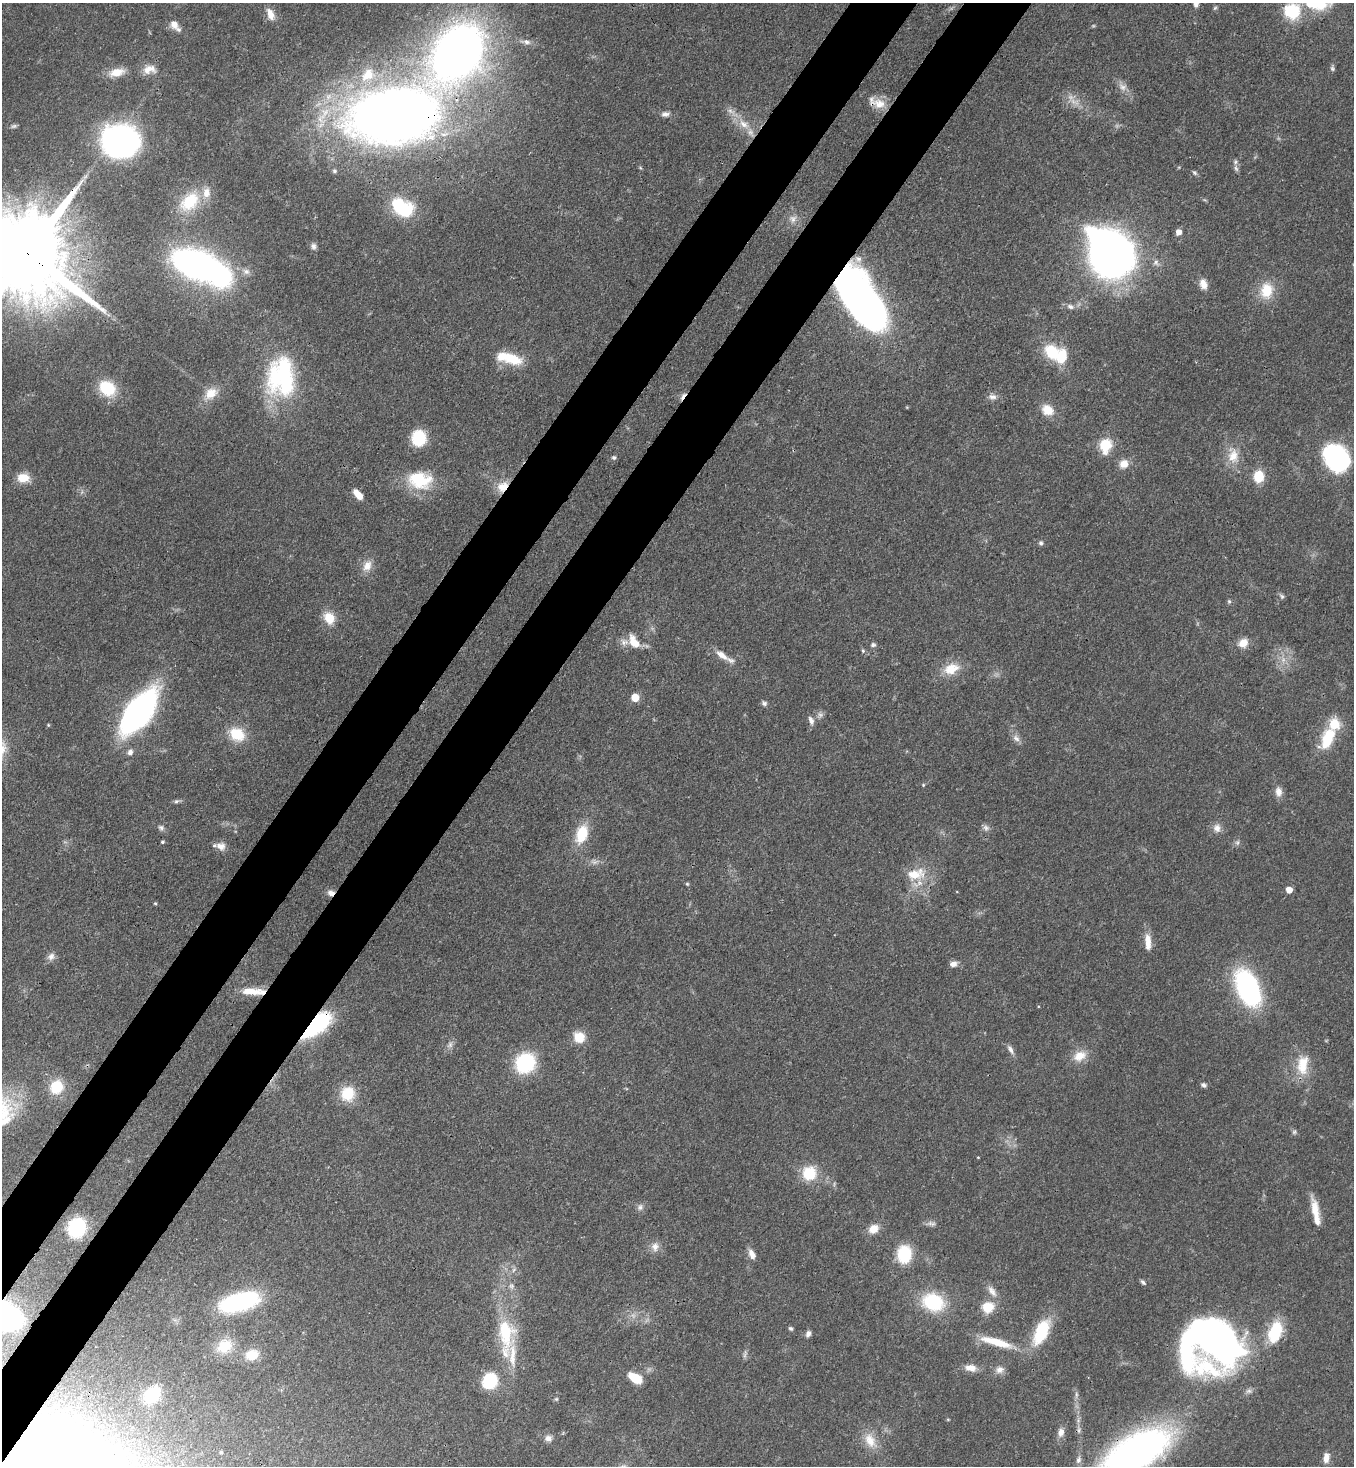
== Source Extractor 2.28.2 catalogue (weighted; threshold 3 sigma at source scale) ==
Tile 7 of 4 x 4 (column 3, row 2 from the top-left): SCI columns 3070-4421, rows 2990-4453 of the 5999 x 5977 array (HDU 1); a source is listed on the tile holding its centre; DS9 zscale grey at full resolution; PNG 1356 x 1468 px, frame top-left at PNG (2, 3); no overlay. Shown black and unused: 9% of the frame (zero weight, under 3 of 4 exposures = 7% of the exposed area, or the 3 px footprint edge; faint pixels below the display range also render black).
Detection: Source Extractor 2.28.2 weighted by HDU 2 'WHT'; one run over the whole footprint, this tile lists its part. Background 0.0707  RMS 0.004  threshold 0.0179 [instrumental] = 3 sigma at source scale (4.5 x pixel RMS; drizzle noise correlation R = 1.50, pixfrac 1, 0.05/0.05 arcsec/px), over >= 5 px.
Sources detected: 172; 8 too faint to see at this stretch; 6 inside a brighter object's white glare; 1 cosmic-ray / hot-pixel residue — not listed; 10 inside a brighter listed object's ellipse — not listed separately; the other 147 listed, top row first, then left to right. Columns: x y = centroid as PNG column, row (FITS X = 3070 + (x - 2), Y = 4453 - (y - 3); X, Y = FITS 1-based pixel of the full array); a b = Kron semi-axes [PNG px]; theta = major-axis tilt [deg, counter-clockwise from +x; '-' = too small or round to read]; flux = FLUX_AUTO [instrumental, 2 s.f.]
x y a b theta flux
1310 3 15 9 -62 7.8
1196 4 7 6 - 1.5
1215 8 7 4 45 0.59
1290 11 9 8 - 35
270 14 14 8 -69 3.9
174 24 11 10 - 3
527 42 11 6 -16 1.7
458 52 46 32 55 320
1332 68 7 5 -71 0.76
149 69 18 12 7 4.6
117 72 19 10 12 6.1
368 75 23 15 48 12
1122 87 13 9 -32 2.8
879 104 18 14 -14 6.2
731 111 11 5 -28 2
665 114 10 7 0 1.7
393 115 66 38 8 530
744 124 17 9 -39 5.4
14 126 9 5 15 0.9
120 141 25 21 -3 150
1236 168 9 5 -62 1.1
334 171 5 5 - 0.86
1194 173 8 5 -45 0.78
189 202 31 20 42 16
400 208 18 11 -66 23
793 219 10 10 - 2.4
1179 232 5 5 - 3.4
313 246 8 7 - 1.4
26 253 35 21 -39 9700
1112 256 30 24 9 230
1156 262 10 7 -66 1.8
197 265 32 16 -21 230
246 271 11 8 -23 2.2
1203 284 13 9 -71 3.6
1266 291 21 16 84 11
859 298 56 27 -59 230
1070 307 10 7 -20 1.7
1052 352 17 13 -50 15
512 359 24 12 -19 12
281 377 50 35 88 52
107 388 19 15 -38 15
211 393 18 12 37 6
992 397 11 8 0 2.1
1047 410 14 11 -30 6.3
419 438 15 13 -87 16
1106 445 19 14 80 9.7
1233 456 21 14 80 7.3
614 457 6 5 - 0.86
1336 458 27 22 -52 51
1124 464 11 10 - 4.4
1259 476 12 10 85 9.2
23 478 9 7 1 9.4
419 480 29 20 -8 21
502 487 16 11 42 6
358 494 12 6 -48 5.2
1041 543 6 6 - 0.88
367 566 15 11 58 4.2
1282 596 8 6 -62 0.96
1229 601 6 5 - 0.66
329 618 15 12 -60 6.7
634 642 18 9 -58 6.2
1243 643 12 10 34 4.3
873 645 6 5 - 1.1
863 651 6 5 - 0.64
721 655 19 8 -35 4.6
951 669 22 14 20 8.2
635 697 5 5 - 10
764 703 7 6 - 1.1
139 712 34 17 53 160
811 720 11 7 -67 1.8
237 734 18 14 -31 12
1016 738 12 7 -45 2.2
1328 738 28 14 65 17
130 752 9 7 64 1.6
923 785 5 4 - 0.43
1278 792 13 8 -83 3
176 801 7 5 20 0.83
161 827 8 7 - 1.2
986 828 9 8 - 1.5
1217 828 12 10 -80 2.8
582 834 24 14 72 12
162 842 4 3 - 0.56
1237 843 7 6 - 1.1
221 846 12 10 -19 3.2
916 874 29 16 13 11
687 884 5 4 - 0.54
1289 890 5 5 - 5.3
331 893 9 7 2 2.2
155 903 4 3 - 0.47
1148 942 21 7 -87 5.1
51 956 11 9 56 2.1
953 964 10 7 12 2
1248 988 22 12 -67 120
250 991 27 9 -1 7.6
316 1025 26 11 40 59
579 1037 12 11 - 7.1
450 1045 10 7 57 1.6
1010 1049 13 6 -60 1.8
1080 1056 19 13 28 6.1
525 1063 18 17 - 31
1303 1065 27 15 83 10
1203 1085 7 5 -31 1
56 1087 14 13 - 12
348 1094 18 16 66 10
6 1120 24 12 35 7.8
1294 1132 6 6 - 0.79
978 1157 3 2 - 0.31
809 1173 18 18 - 12
640 1207 9 7 54 1.5
1315 1210 26 9 -82 7
931 1223 13 6 -7 1.6
77 1228 13 11 60 38
873 1229 13 10 32 4.7
655 1247 12 10 78 3
752 1254 13 7 -65 2.9
904 1254 19 15 88 16
513 1270 7 4 70 0.86
1143 1282 8 4 -45 0.89
511 1286 8 7 - 1.5
992 1291 18 8 -57 3.2
239 1302 36 15 15 58
933 1302 23 18 -20 25
988 1307 14 13 - 7.6
3 1317 34 26 7 99
791 1328 6 5 - 0.72
1041 1332 29 13 65 21
1275 1332 27 15 74 16
505 1333 36 19 -82 23
808 1334 8 6 67 1.5
1218 1340 54 41 -81 170
996 1342 46 10 -15 12
224 1346 23 18 28 11
252 1355 16 12 16 8.1
971 1368 15 9 -9 3.8
999 1370 11 10 - 2.6
635 1378 14 8 -34 9.1
490 1381 10 9 - 32
152 1395 16 11 51 20
556 1399 5 5 - 0.52
1061 1432 11 7 78 2.7
548 1438 10 8 -12 2
870 1440 22 14 -61 7
221 1452 4 3 - 0.45
1135 1452 64 29 33 200
26 1458 31 27 36 260
1326 1458 13 7 87 3.4
1078 1460 11 7 71 1.7
Overlapping masked pixels (flux is a lower limit): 11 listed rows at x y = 879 104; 393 115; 26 253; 859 298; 502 487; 331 893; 250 991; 316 1025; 3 1317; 1135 1452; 26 1458
Isophote crosses this tile's border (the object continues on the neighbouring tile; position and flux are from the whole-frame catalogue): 7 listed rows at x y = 1310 3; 1196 4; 26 253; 6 1120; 3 1317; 1135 1452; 26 1458